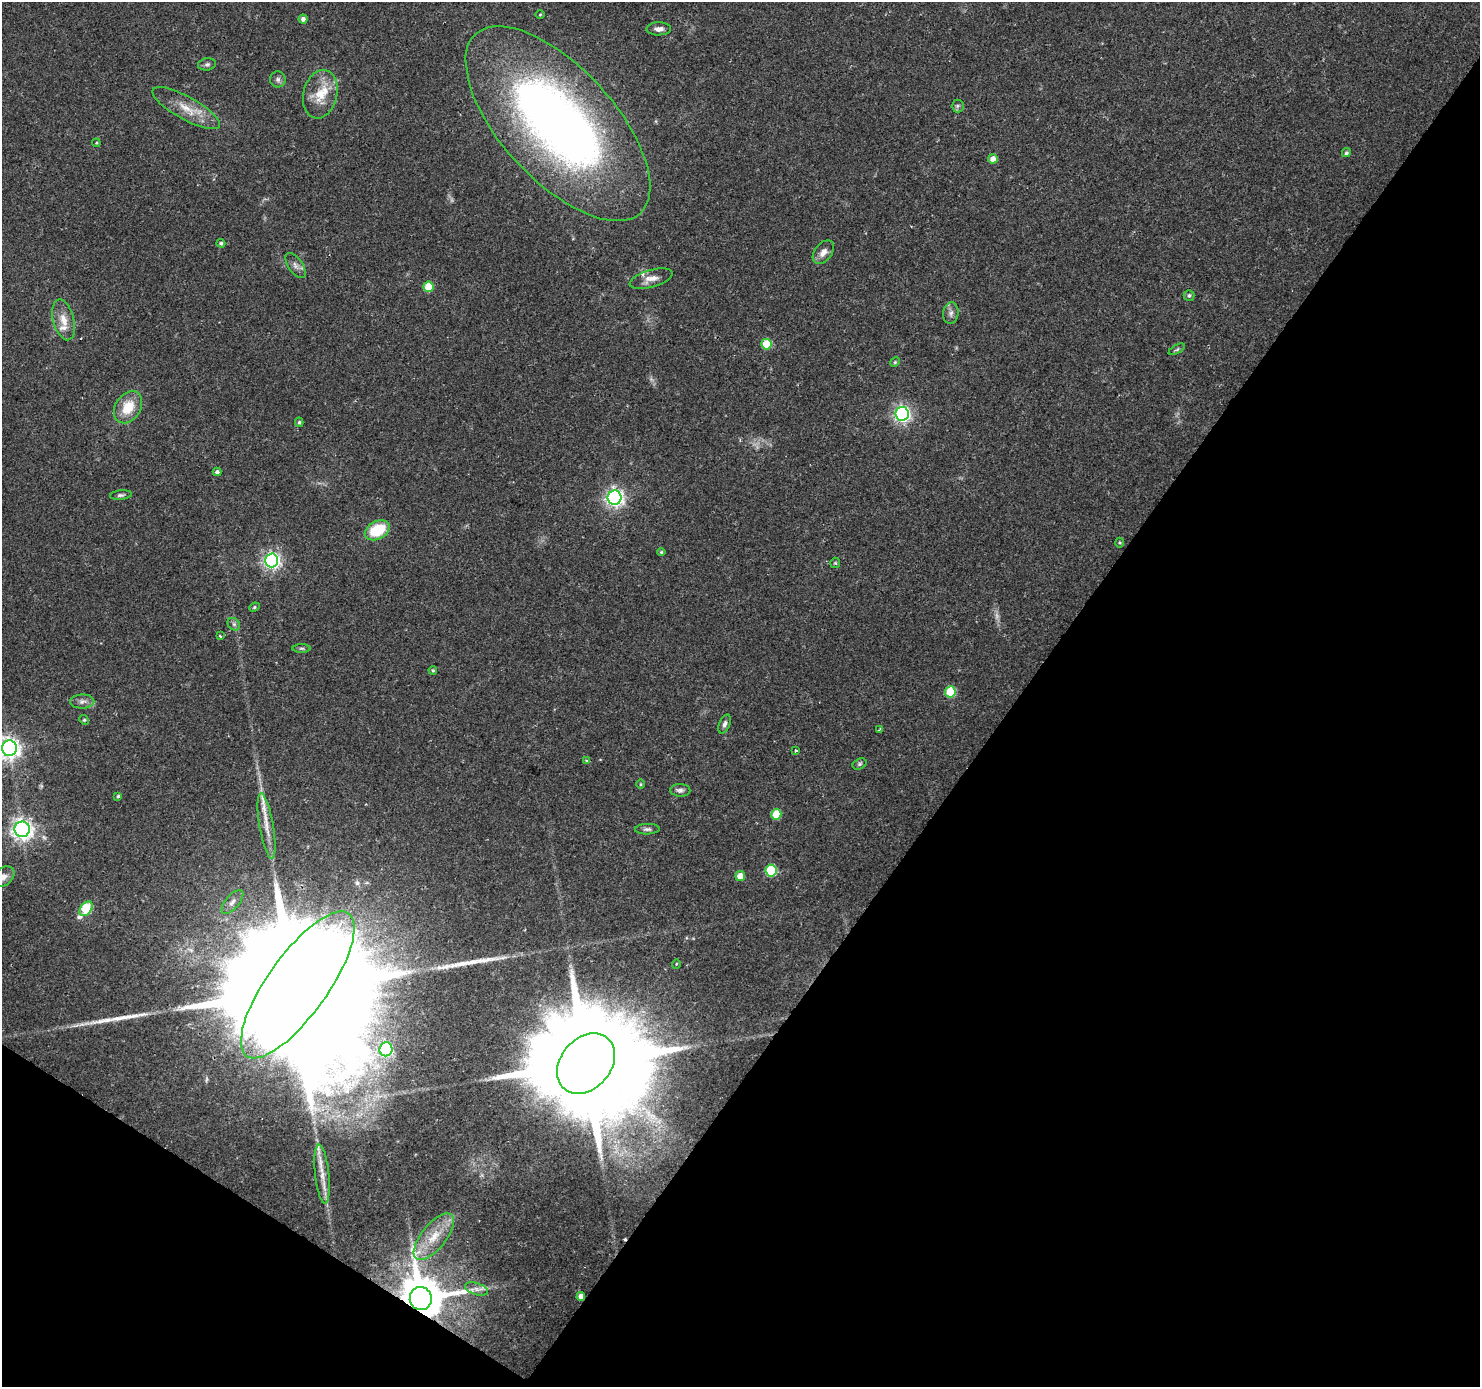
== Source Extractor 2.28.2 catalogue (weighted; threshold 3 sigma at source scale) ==
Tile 15 of 4 x 4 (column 3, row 4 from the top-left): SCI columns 2959-4436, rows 187-1571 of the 5920 x 5979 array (HDU 1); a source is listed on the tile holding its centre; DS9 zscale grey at full resolution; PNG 1482 x 1389 px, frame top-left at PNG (2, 2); each listed source drawn as its Kron ellipse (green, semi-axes under 4 px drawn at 4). Shown black and unused: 36% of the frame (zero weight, under 2 of 3 exposures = <1% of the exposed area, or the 3 px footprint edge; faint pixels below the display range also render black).
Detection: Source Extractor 2.28.2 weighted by HDU 2 'WHT'; one run over the whole footprint, this tile lists its part. Background 0.0376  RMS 0.0034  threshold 0.0153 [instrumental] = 3 sigma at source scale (4.5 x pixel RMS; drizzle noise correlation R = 1.50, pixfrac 1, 0.0396/0.0396 arcsec/px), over >= 5 px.
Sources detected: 78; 1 too faint to see at this stretch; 1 inside a brighter object's white glare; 1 cosmic-ray / hot-pixel residue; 2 long thin detections or spike segments (spike, bleed or trail) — neither listed nor drawn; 4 inside a brighter listed object's ellipse — not listed separately; the other 69 listed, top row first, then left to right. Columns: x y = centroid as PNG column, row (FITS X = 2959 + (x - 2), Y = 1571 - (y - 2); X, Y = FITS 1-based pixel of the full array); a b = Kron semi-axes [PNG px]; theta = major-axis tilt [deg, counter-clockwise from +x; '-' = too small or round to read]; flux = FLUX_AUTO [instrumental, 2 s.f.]
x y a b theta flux
540 15 4 3 - 0.3
303 19 4 4 - 1.4
659 29 12 6 1 1.8
207 64 9 6 7 0.9
278 79 8 8 - 1.1
320 94 24 17 76 8.3
958 106 6 6 - 0.74
186 108 38 11 -29 7.5
558 124 122 56 -47 230
96 143 4 3 - 0.33
1346 153 5 4 - 0.62
993 159 5 4 - 2.7
221 243 4 4 - 0.7
823 252 13 8 52 2.5
296 265 14 7 -55 1.8
651 279 22 8 16 3.2
428 287 5 5 - 8.5
1189 295 5 5 - 0.72
951 313 11 7 84 1.5
64 320 21 10 -75 4.3
766 344 5 5 - 12
1177 349 9 4 30 0.6
895 362 5 4 - 0.4
128 407 17 12 57 8
902 414 7 6 - 110
299 422 5 4 - 0.59
217 472 4 4 - 0.97
121 495 11 4 6 0.84
614 498 7 7 - 140
377 530 13 9 28 13
1120 543 5 3 - 0.39
661 552 4 4 - 0.41
272 560 7 6 - 120
835 563 5 5 - 0.47
254 607 5 4 - 0.52
234 624 7 5 -46 0.81
220 636 4 3 - 0.38
302 648 9 4 0 0.67
433 670 4 3 - 0.43
950 692 5 5 - 16
82 702 12 7 1 1.7
84 720 5 4 - 0.43
724 724 10 5 69 1.2
879 730 4 3 - 0.92
9 748 8 7 - 230
796 750 3 3 - 0.78
586 761 4 4 - 0.68
860 764 7 5 27 0.65
640 784 4 3 - 0.32
680 790 10 6 -2 1.2
118 796 4 3 - 0.53
776 814 5 5 - 10
267 826 33 7 -80 5
22 829 8 7 - 210
647 829 12 5 2 1
771 870 6 5 - 22
740 876 5 5 - 3.6
4 877 12 8 43 2.3
232 902 14 7 49 1.8
86 909 8 5 54 17
676 964 5 3 - 0.26
298 985 88 30 54 39000
386 1049 7 6 - 55
586 1064 33 25 50 14000
322 1174 29 7 -84 4.9
434 1237 28 12 51 8.2
476 1289 12 6 -18 1.7
581 1296 4 4 - 1.7
421 1299 11 11 - 1900
Overlapping masked pixels (flux is a lower limit): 4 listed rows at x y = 298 985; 586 1064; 581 1296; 421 1299
Isophote crosses this tile's border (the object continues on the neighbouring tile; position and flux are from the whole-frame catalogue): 2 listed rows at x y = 9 748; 4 877